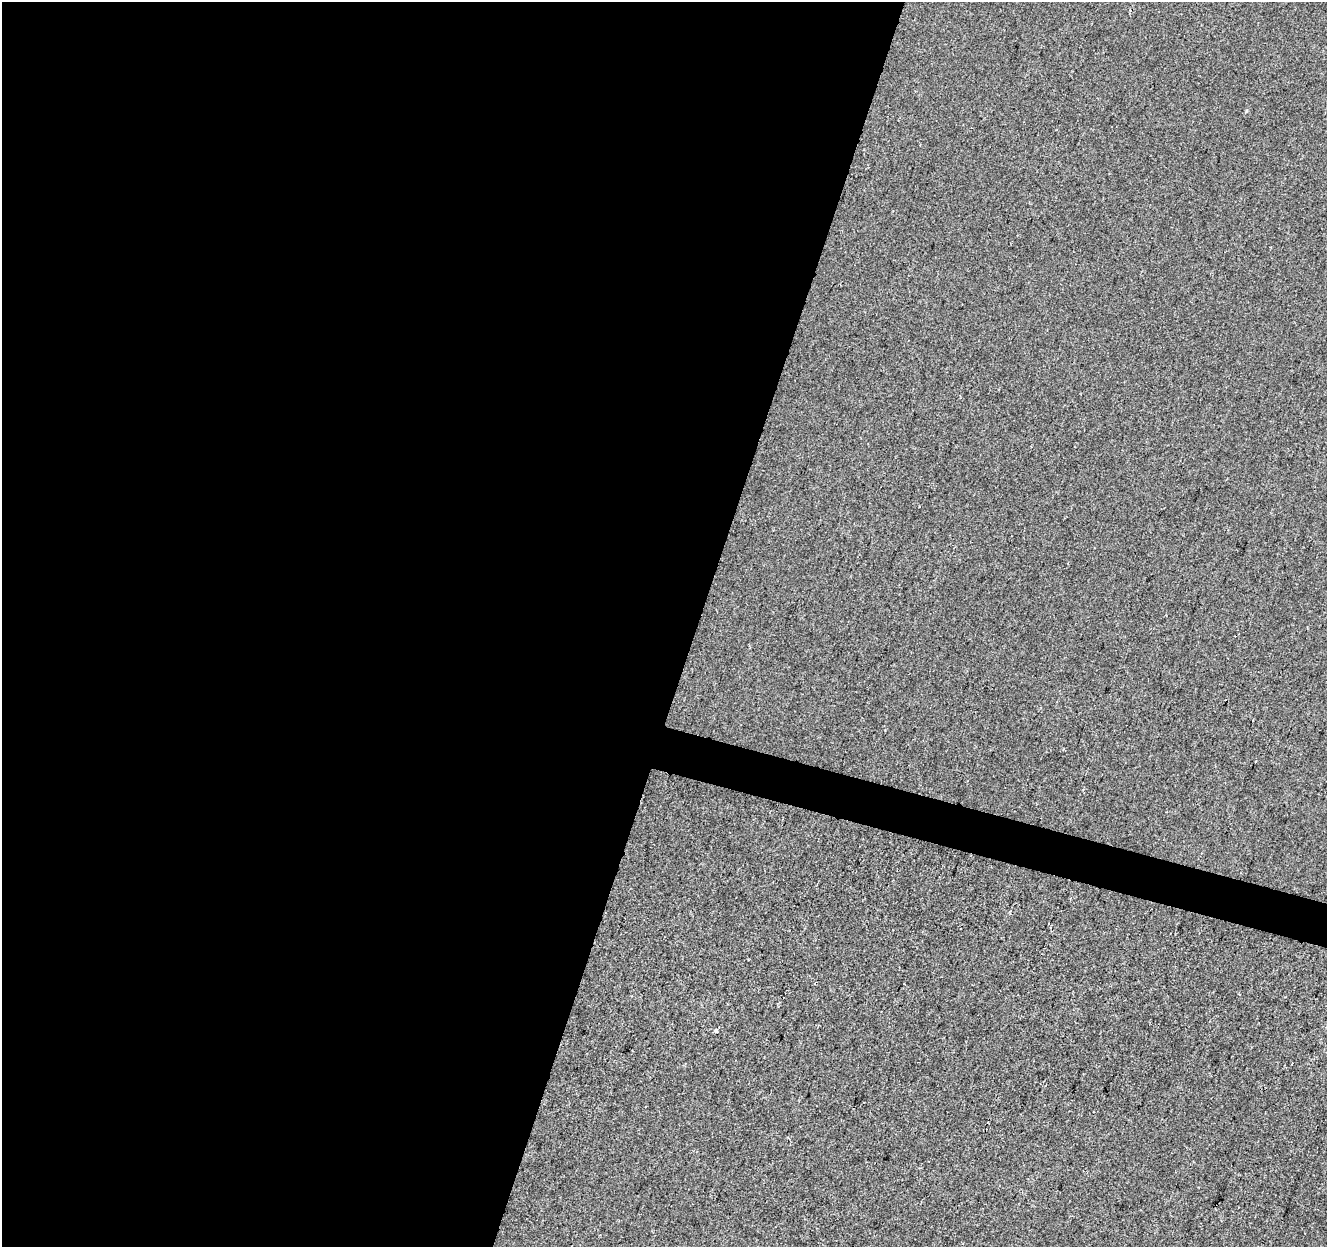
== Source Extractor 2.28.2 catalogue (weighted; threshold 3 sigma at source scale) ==
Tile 5 of 4 x 4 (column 1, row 2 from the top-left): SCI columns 8-1332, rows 2768-4012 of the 5308 x 5473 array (HDU 1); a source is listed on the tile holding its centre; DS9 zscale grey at full resolution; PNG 1329 x 1249 px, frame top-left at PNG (2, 2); no overlay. Shown black and unused: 54% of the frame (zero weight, under 2 of 3 exposures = <1% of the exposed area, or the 3 px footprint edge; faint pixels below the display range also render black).
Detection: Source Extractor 2.28.2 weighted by HDU 2 'WHT'; one run over the whole footprint, this tile lists its part. Background -8.94e-05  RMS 0.0042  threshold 0.019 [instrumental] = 3 sigma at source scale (4.5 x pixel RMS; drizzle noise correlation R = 1.50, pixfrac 1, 0.0396/0.0396 arcsec/px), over >= 5 px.
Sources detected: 4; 1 cosmic-ray / hot-pixel residue — not listed; the other 3 listed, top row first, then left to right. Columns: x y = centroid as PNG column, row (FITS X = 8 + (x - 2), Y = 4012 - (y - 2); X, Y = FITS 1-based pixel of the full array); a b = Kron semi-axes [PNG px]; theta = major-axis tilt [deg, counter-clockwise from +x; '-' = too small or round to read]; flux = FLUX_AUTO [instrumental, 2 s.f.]
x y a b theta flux
1246 110 5 3 - 0.6
1064 749 3 2 - 0.41
716 1031 4 4 - 1.5